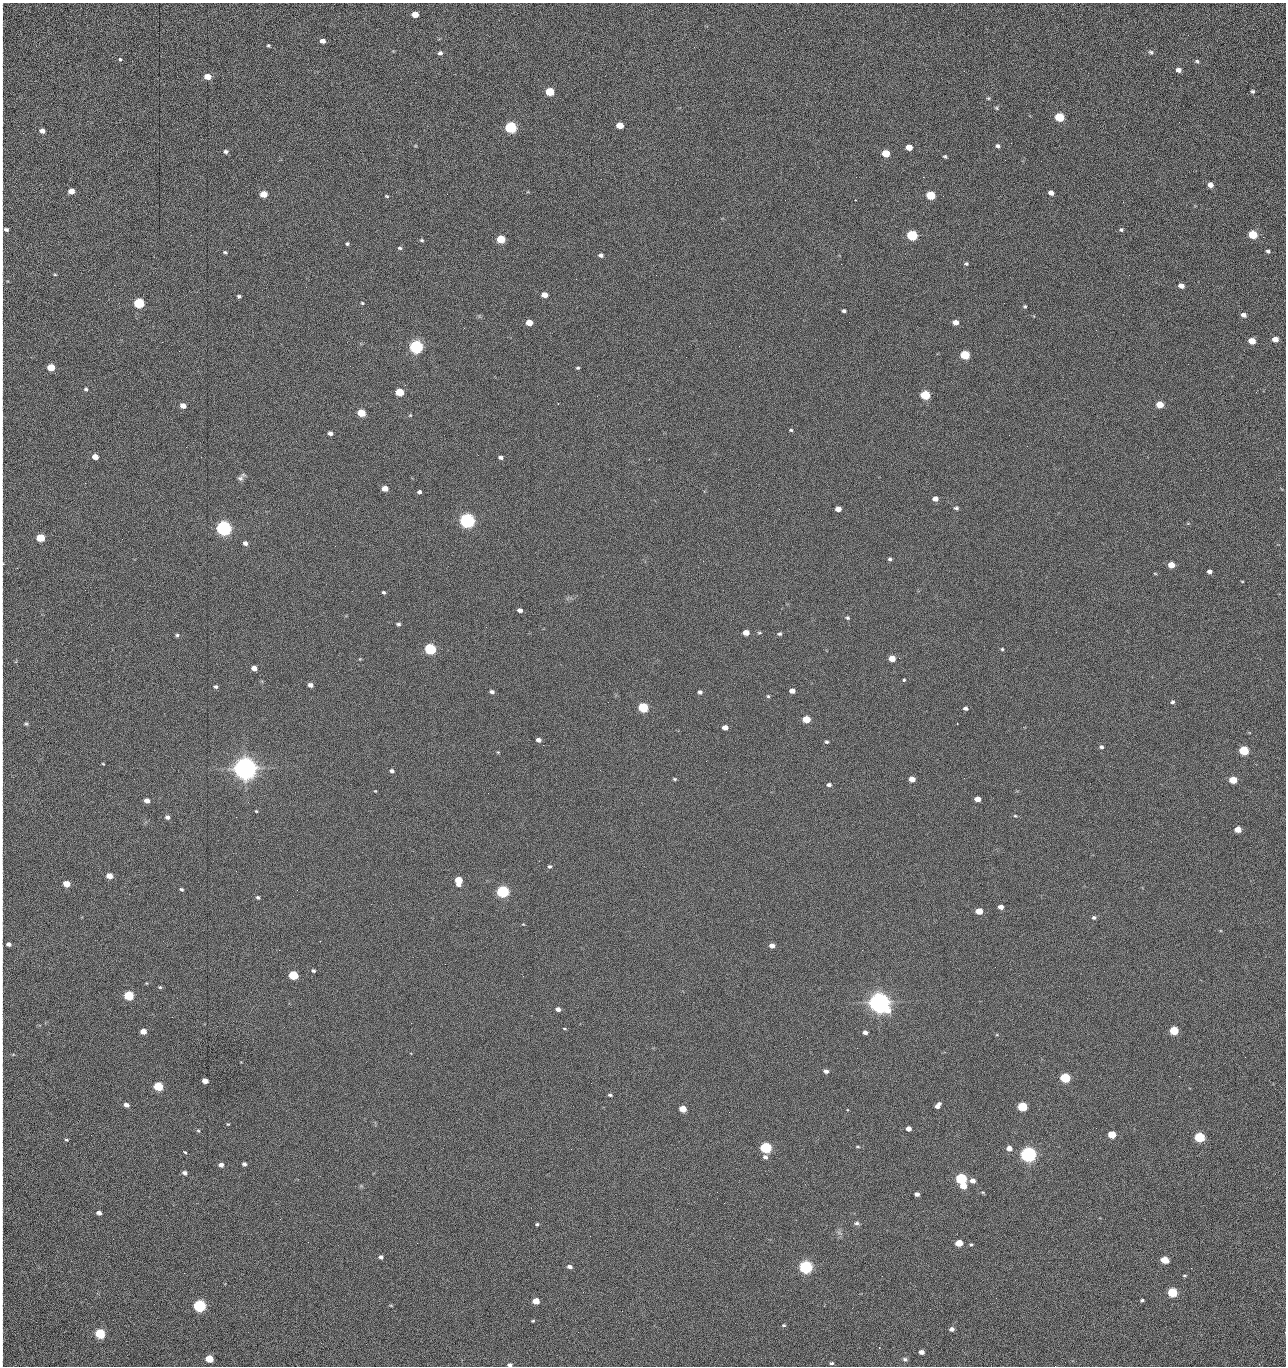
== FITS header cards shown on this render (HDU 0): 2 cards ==
NAXIS1  =                 1284 /fastest changing axis
NAXIS2  =                 1364 /next to fastest changing axis

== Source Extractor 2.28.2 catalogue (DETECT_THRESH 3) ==
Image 1284 x 1364 px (HDU 0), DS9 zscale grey, 1 PNG px = 1 image px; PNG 1288 x 1368 px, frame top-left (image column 1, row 1364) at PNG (2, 3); no overlay
Background 148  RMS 15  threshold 44.7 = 3 sigma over >= 5 px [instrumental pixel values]
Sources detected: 274; all 274 listed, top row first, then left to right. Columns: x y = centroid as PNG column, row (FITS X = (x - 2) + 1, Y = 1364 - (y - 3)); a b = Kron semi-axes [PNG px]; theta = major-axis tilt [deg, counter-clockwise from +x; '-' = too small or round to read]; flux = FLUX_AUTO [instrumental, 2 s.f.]
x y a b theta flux
2 13 11 2 89 1.6e+03
415 14 5 4 - 1.3e+04
2 30 16 2 90 2.8e+03
1188 35 2 2 - 8.4e+02
322 41 6 5 - 4.8e+03
268 45 4 4 - 1.3e+03
1151 52 7 5 -22 2.1e+03
440 53 6 5 - 2.7e+03
2 56 10 2 90 2.0e+03
120 59 3 3 - 6.2e+03
1197 61 6 5 - 1.8e+03
1178 70 6 5 - 4.5e+03
2 75 19 2 90 3.3e+03
207 77 5 4 - 1.3e+04
1253 91 5 4 - 1.8e+03
550 92 6 5 - 4.2e+04
988 98 5 4 - 1.3e+03
996 108 5 4 - 1.2e+03
1059 117 6 5 - 6.1e+04
2 122 21 2 90 4.3e+03
1179 122 2 2 - 7.1e+02
620 125 6 5 - 1.5e+04
511 127 6 5 - 1.6e+05
42 131 5 4 - 5.0e+03
998 146 6 5 - 2.2e+03
909 147 5 4 - 1.2e+04
2 149 8 2 90 1.3e+03
226 152 6 5 - 2.6e+03
886 153 6 5 - 2.7e+04
945 156 5 4 - 1.4e+03
1005 160 2 2 - 9.0e+02
1041 161 2 2 - 1.1e+03
856 177 2 2 - 1.4e+03
923 177 2 2 - 2.0e+04
2 184 12 2 90 2.1e+03
1210 185 5 5 - 6.4e+03
71 191 5 4 - 9.8e+03
1051 193 5 4 - 5.7e+03
263 194 5 5 - 2.0e+04
931 195 6 5 - 5.1e+04
387 196 6 4 -26 1.2e+03
856 200 3 2 - 8.8e+02
1123 202 2 2 - 6.6e+02
2 214 11 2 90 1.8e+03
5 229 12 6 -39 3.7e+03
1121 230 6 5 - 1.8e+03
912 235 6 5 - 1.0e+05
1253 235 6 5 - 4.2e+04
501 239 6 5 - 4.0e+04
422 240 5 4 - 1.4e+03
347 244 4 3 - 1.5e+03
400 248 6 4 -2 1.6e+03
1268 251 5 4 - 2.0e+03
225 252 5 4 - 1.4e+03
601 255 5 4 - 2.8e+03
841 264 2 2 - 1.8e+04
966 264 5 4 - 1.7e+03
2 266 23 2 90 4.1e+03
55 274 5 3 - 1.0e+03
656 275 2 2 - 1.1e+03
1181 286 5 4 - 7.4e+03
306 287 2 2 - 5.0e+02
544 295 5 4 - 9.3e+03
239 296 5 4 - 1.8e+03
2 301 10 2 90 1.4e+03
139 303 6 5 - 1.0e+05
362 303 4 4 - 1.1e+03
1025 306 4 4 - 1.3e+03
844 311 4 3 - 2.0e+03
1244 315 6 5 - 4.1e+03
849 322 2 2 - 4.4e+02
955 322 5 5 - 7.5e+03
529 323 5 4 - 1.5e+04
710 323 2 2 - 2.3e+03
1096 330 3 2 - 9.4e+02
1275 339 5 4 - 1.0e+04
1252 341 5 5 - 1.6e+04
416 347 6 5 - 3.0e+05
965 355 6 5 - 5.8e+04
2 363 17 2 90 3.1e+03
350 366 2 2 - 1.7e+03
51 367 5 5 - 2.5e+04
578 368 4 3 - 1.3e+03
86 389 4 4 - 1.7e+03
399 392 5 5 - 3.6e+04
1256 392 3 2 - 1.2e+03
925 395 6 5 - 6.0e+04
558 403 2 2 - 4.9e+02
1160 404 5 5 - 1.9e+04
183 406 5 4 - 8.3e+03
361 413 5 5 - 2.9e+04
410 415 5 4 - 1.1e+03
2 416 15 2 90 2.7e+03
791 430 4 3 - 1.3e+03
330 433 4 4 - 3.7e+03
1009 435 2 2 - 9.5e+02
2 439 16 2 90 3.0e+03
186 447 2 2 - 1.9e+03
95 457 5 4 - 1.2e+04
501 457 5 4 - 2.5e+03
649 459 2 2 - 4.8e+02
240 478 8 7 - 3.2e+03
85 483 2 2 - 7.9e+02
385 489 5 4 - 1.0e+04
2 492 15 2 90 2.5e+03
419 492 4 4 - 2.3e+03
935 499 5 4 - 5.7e+03
956 508 6 5 - 1.9e+03
838 509 5 4 - 8.5e+03
467 521 6 5 - 5.0e+05
224 528 6 5 - 5.4e+05
40 538 5 5 - 4.1e+04
245 543 5 4 - 3.9e+03
2 551 8 2 90 1.4e+03
890 559 4 4 - 1.8e+03
2 563 7 3 83 1.3e+03
1171 565 5 5 - 1.3e+04
1209 571 4 4 - 3.6e+03
1155 573 5 3 - 9.3e+02
1242 581 4 2 - 7.8e+02
383 592 4 4 - 1.8e+03
520 610 5 4 - 4.0e+03
848 618 5 4 - 1.6e+03
398 624 5 4 - 2.2e+03
746 632 5 4 - 1.0e+04
759 633 7 3 -8 1.2e+03
779 634 5 4 - 1.8e+03
177 635 5 4 - 1.8e+03
2 636 12 2 90 1.9e+03
430 649 6 5 - 1.6e+05
1002 649 4 4 - 1.1e+03
892 658 5 4 - 1.4e+04
360 659 4 4 - 8.3e+02
254 668 5 4 - 7.2e+03
2 680 10 2 90 1.7e+03
904 680 3 3 - 6.9e+03
310 685 5 4 - 4.3e+03
216 687 5 4 - 2.0e+03
792 691 5 4 - 5.8e+03
492 692 6 5 - 2.7e+03
700 692 5 4 - 2.6e+03
768 696 4 4 - 1.3e+03
2 701 10 2 90 1.6e+03
1172 702 5 5 - 1.8e+03
643 707 6 5 - 7.6e+04
965 708 5 4 - 2.6e+03
806 719 5 5 - 2.7e+04
26 724 5 4 - 1.4e+03
725 727 5 4 - 7.5e+03
539 740 5 4 - 4.3e+03
827 742 5 4 - 1.8e+03
543 745 2 2 - 2.3e+03
1101 747 5 5 - 2.0e+03
1244 750 5 5 - 7.6e+04
498 752 5 4 - 9.0e+02
706 761 2 2 - 1.6e+03
103 764 3 2 - 8.6e+02
245 768 8 7 - 1.7e+06
392 771 5 4 - 2.3e+03
726 772 2 2 - 1.3e+03
675 779 4 3 - 1.2e+03
912 779 5 4 - 1.1e+04
2 780 8 2 90 1.4e+03
1233 780 5 5 - 2.5e+04
829 785 5 4 - 3.0e+03
375 791 3 3 - 6.9e+02
977 799 5 4 - 8.0e+03
147 800 5 4 - 6.7e+03
2 810 13 2 90 2.4e+03
256 811 4 3 - 9.3e+02
1015 816 4 4 - 1.0e+03
167 817 5 4 - 3.8e+03
1238 829 5 4 - 1.6e+04
550 866 5 4 - 1.7e+03
2 876 10 2 90 1.9e+03
109 876 5 4 - 1.2e+04
458 880 6 5 - 2.7e+04
66 884 5 4 - 1.6e+04
181 889 4 3 - 1.5e+03
503 891 6 5 - 2.4e+05
258 897 5 5 - 1.5e+03
2 902 9 2 90 1.6e+03
1001 907 5 4 - 5.7e+03
979 911 5 4 - 1.9e+04
1094 918 5 4 - 1.9e+03
523 924 4 3 - 7.3e+02
9 944 5 4 - 3.9e+03
772 945 5 4 - 5.9e+03
313 971 4 3 - 1.7e+03
293 975 5 5 - 6.1e+04
523 976 3 2 - 1.4e+03
146 983 4 2 - 6.7e+02
160 987 4 3 - 1.1e+03
129 996 5 5 - 7.5e+04
879 1003 8 7 - 1.4e+06
558 1009 5 4 - 4.1e+03
411 1023 2 2 - 3.8e+03
564 1029 5 3 - 8.9e+02
143 1031 5 4 - 1.0e+04
1174 1031 5 5 - 4.9e+04
865 1032 4 4 - 3.9e+03
2 1047 10 2 90 1.7e+03
857 1048 3 2 - 9.7e+02
1245 1057 2 2 - 1.2e+03
826 1071 5 4 - 3.5e+03
1179 1076 2 2 - 1.8e+03
1065 1078 5 5 - 8.8e+04
205 1081 5 4 - 9.1e+03
158 1086 5 5 - 6.5e+04
610 1095 4 3 - 1.7e+03
126 1105 5 4 - 5.3e+03
938 1105 7 4 52 4.7e+03
1022 1107 5 5 - 7.3e+04
683 1109 5 4 - 2.1e+04
729 1112 2 2 - 6.8e+02
228 1124 3 3 - 1.0e+03
2 1126 12 2 90 2.2e+03
908 1129 5 4 - 6.8e+03
198 1131 6 4 -28 1.3e+03
1112 1134 5 4 - 3.2e+04
91 1135 2 2 - 1.6e+03
1200 1137 5 5 - 1.0e+05
66 1140 5 4 - 1.3e+03
858 1147 7 3 -1 1.2e+03
766 1148 6 5 - 1.5e+05
1009 1148 5 4 - 7.5e+03
571 1149 2 2 - 7.1e+02
185 1152 4 3 - 2.2e+03
1028 1154 6 5 - 6.3e+05
765 1157 6 5 - 3.3e+03
1087 1159 2 2 - 1.4e+03
244 1164 4 4 - 2.5e+03
221 1165 5 4 - 4.4e+03
185 1173 5 4 - 3.4e+03
961 1179 6 5 - 1.5e+05
2 1180 20 2 90 3.1e+03
972 1181 5 4 - 6.6e+03
963 1186 5 5 - 1.6e+04
917 1194 4 4 - 4.4e+03
99 1213 4 4 - 4.2e+03
280 1219 3 2 - 1.6e+03
857 1223 7 5 2 2.2e+03
537 1224 4 4 - 1.3e+03
2 1231 9 2 90 1.4e+03
308 1242 2 2 - 1.3e+03
417 1243 2 2 - 3.6e+03
959 1243 5 4 - 1.9e+04
971 1245 4 4 - 1.2e+03
381 1257 4 4 - 2.8e+03
1165 1260 5 4 - 2.7e+04
570 1267 6 4 -8 3.4e+03
806 1267 6 5 - 3.1e+05
1184 1275 6 3 0 1.1e+03
1172 1292 5 5 - 7.9e+04
996 1298 2 2 - 1.9e+03
1142 1300 4 3 - 1.6e+03
536 1301 5 4 - 1.7e+04
199 1306 6 5 - 2.4e+05
391 1306 5 3 - 8.7e+02
2 1310 15 2 90 2.7e+03
622 1311 2 2 - 5.6e+02
533 1321 4 3 - 1.0e+03
784 1325 5 4 - 1.2e+03
952 1329 5 4 - 4.1e+03
578 1332 2 2 - 2.4e+03
100 1334 5 5 - 9.2e+04
2 1347 10 2 90 2.0e+03
879 1348 2 2 - 6.7e+02
921 1352 5 4 - 6.4e+03
209 1359 5 4 - 3.0e+04
905 1359 6 4 -11 2.0e+03
832 1363 4 3 - 1.4e+03
510 1365 5 4 - 2.5e+03
1055 1366 2 2 - 1.4e+03
At the frame edge (FLAGS 8, measured only in part): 33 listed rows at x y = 2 13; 2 30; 2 56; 2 75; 2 122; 2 149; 2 184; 2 214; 5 229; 2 266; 2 301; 2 363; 2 416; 2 439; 2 492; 2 551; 2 563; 2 636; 2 680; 2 701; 2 780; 2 810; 2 876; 2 902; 9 944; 2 1047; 2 1126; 2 1180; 2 1231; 2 1310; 2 1347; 510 1365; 1055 1366

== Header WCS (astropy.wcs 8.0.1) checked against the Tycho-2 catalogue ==
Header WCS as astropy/WCSLIB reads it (CRVAL/CRPIX/CD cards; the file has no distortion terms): RA---TAN/DEC--TAN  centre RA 15:41:40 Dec +51:59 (235.42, +51.99 deg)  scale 1.26 arcsec/px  FOV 26.9' x 28.5'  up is +92 deg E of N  parity flipped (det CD > 0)
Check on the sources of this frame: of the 60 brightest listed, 10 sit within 2.0 arcsec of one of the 11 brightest Tycho-2 stars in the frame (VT <= 12.29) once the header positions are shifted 0.54 arcsec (0.34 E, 0.42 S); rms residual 0.99 arcsec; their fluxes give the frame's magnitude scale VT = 25.21 - 2.5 log10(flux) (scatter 0.23 mag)
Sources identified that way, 10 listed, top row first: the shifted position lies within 2.0 arcsec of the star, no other Tycho-2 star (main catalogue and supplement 1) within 4.0 arcsec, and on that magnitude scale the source's flux lands within +1.5 / -3 mag of the star's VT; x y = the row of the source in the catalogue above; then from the Tycho-2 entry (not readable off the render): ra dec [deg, ICRS J2000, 3 dp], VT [Tycho-2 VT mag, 2 dp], TYC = Tycho-2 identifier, HIP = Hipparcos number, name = IAU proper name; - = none
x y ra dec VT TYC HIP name
416 347 235.614 +52.064 11.61 3489-1132-1 - -
467 521 235.514 +52.049 11.19 3489-1407-1 - -
224 528 235.515 +52.133 11.12 3489-1380-1 - -
245 768 235.378 +52.130 9.31 3489-1322-1 76850 -
503 891 235.303 +52.042 11.52 3489-958-1 - -
879 1003 235.232 +51.912 9.59 3489-824-1 - -
1028 1154 235.143 +51.862 10.97 3489-1016-1 - -
961 1179 235.131 +51.886 12.29 3489-908-1 - -
806 1267 235.084 +51.941 11.45 3489-1346-1 - -
199 1306 235.075 +52.152 11.74 3489-912-1 - -